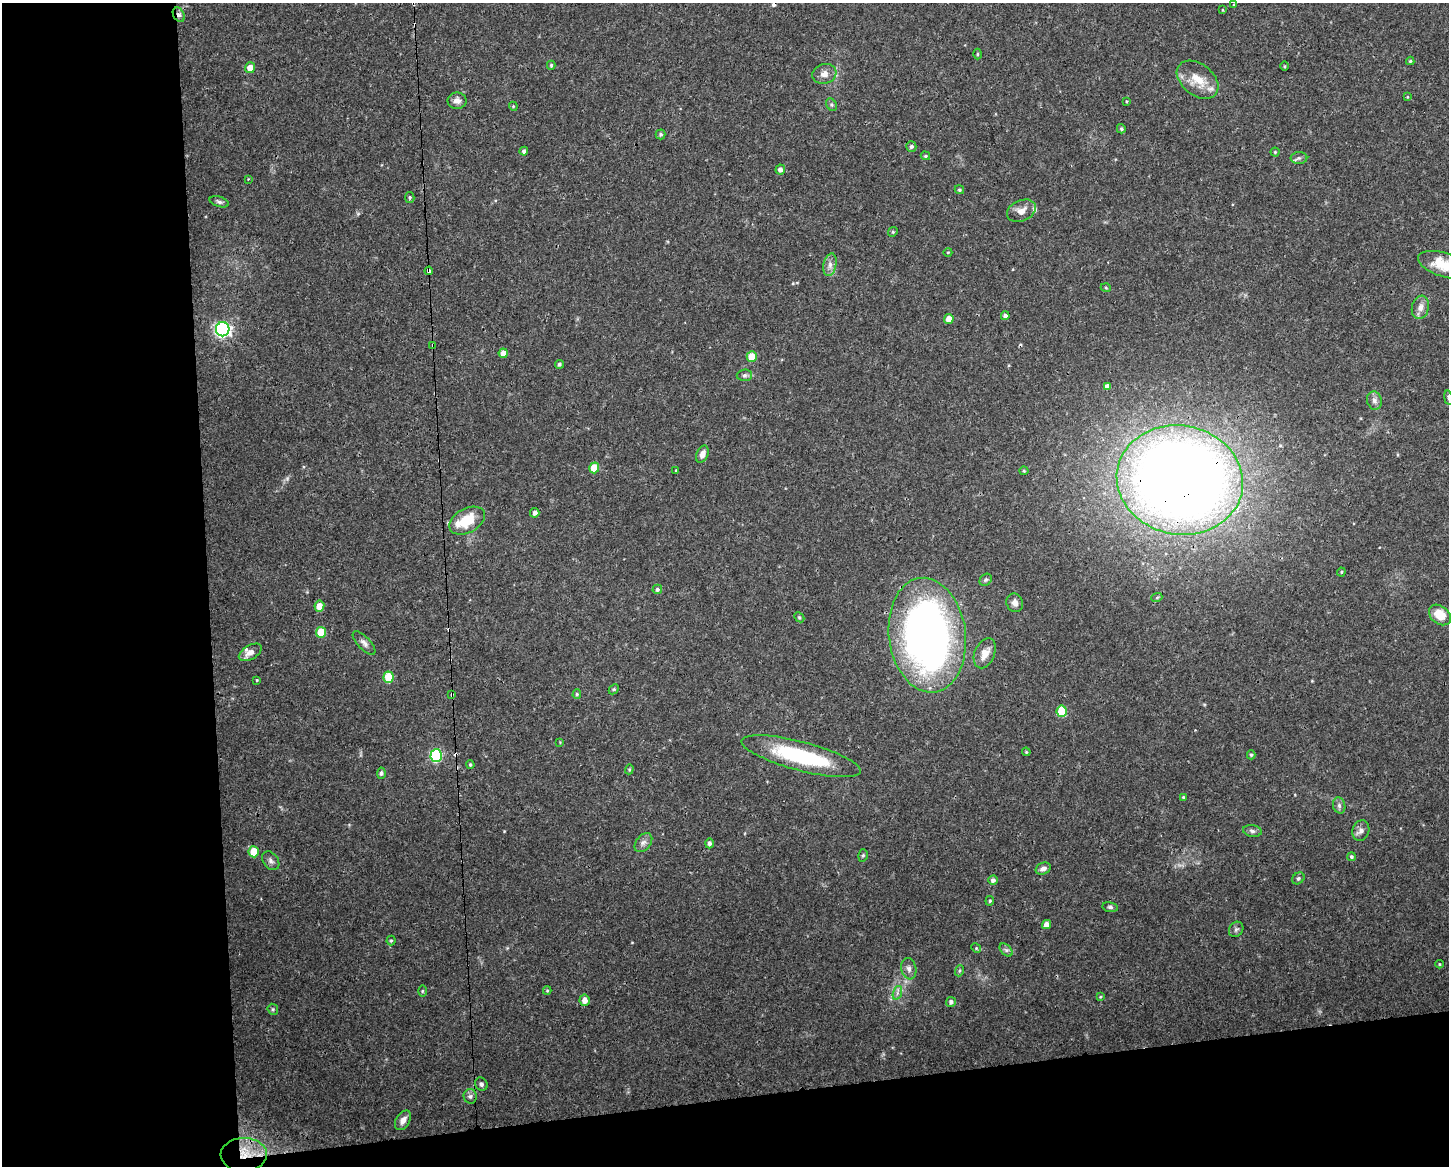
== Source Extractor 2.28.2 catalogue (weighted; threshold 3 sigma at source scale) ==
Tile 10 of 3 x 4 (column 1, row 4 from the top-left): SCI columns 62-1508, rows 1-1164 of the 4414 x 4656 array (HDU 1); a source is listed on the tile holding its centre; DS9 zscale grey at full resolution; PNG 1451 x 1168 px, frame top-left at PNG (2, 3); each listed source drawn as its Kron ellipse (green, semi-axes under 4 px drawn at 4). Shown black and unused: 20% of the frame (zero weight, under 3 of 4 exposures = <1% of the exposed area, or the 3 px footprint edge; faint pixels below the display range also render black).
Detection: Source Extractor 2.28.2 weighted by HDU 2 'WHT'; one run over the whole footprint, this tile lists its part. Background 0.0525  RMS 0.0029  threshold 0.0132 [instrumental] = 3 sigma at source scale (4.5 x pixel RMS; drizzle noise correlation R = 1.50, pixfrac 1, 0.0396/0.0396 arcsec/px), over >= 5 px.
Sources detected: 126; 1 inside a brighter object's white glare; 6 cosmic-ray / hot-pixel residue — neither listed nor drawn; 5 inside a brighter listed object's ellipse — not listed separately; the other 114 listed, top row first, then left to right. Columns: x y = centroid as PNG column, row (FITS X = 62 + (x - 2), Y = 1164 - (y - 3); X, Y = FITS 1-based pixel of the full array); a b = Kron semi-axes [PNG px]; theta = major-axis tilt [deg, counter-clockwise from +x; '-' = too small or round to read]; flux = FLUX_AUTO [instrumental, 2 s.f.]
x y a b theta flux
1234 5 4 3 - 0.24
1223 10 4 2 - 0.2
179 15 7 5 -61 0.95
978 54 5 3 - 0.32
1410 61 4 4 - 0.39
551 65 4 4 - 0.41
1284 66 4 3 - 0.27
250 68 5 5 - 3.2
824 74 12 9 17 2.1
1198 80 23 15 -38 6.1
1407 97 4 3 - 0.23
457 101 9 8 - 1.6
1126 101 4 2 - 0.26
831 105 7 5 -55 0.51
513 106 4 3 - 0.27
1121 129 5 4 - 0.52
661 134 5 5 - 0.47
911 147 5 5 - 0.66
524 151 4 4 - 0.84
1275 152 4 4 - 0.37
925 156 5 4 - 0.37
1299 158 8 6 1 0.8
780 169 5 4 - 1.2
248 179 3 2 - 0.21
959 190 5 4 - 0.43
410 197 5 4 - 0.47
219 202 10 5 -16 0.74
1021 211 15 10 24 2.5
893 232 5 4 - 0.37
948 252 4 3 - 0.23
830 265 11 6 79 1.5
1444 265 27 12 -17 7.8
429 271 4 3 - 2.6
1106 288 5 3 - 0.28
1420 307 12 8 77 2
1005 316 4 4 - 1
949 319 5 5 - 3.1
223 329 7 7 - 87
433 345 3 3 - 0.47
503 353 4 4 - 2.4
752 357 5 5 - 6.9
559 364 4 4 - 0.55
744 375 8 5 2 0.73
1108 386 4 3 - 11
1448 398 7 3 -80 0.37
1374 401 9 7 -76 1.3
702 454 9 6 65 1.8
594 468 5 5 - 6.9
676 470 4 2 - 0.2
1024 471 4 4 - 0.31
1180 480 63 54 -10 470
535 513 5 4 - 1.1
467 521 19 12 27 8.3
1341 572 4 4 - 0.33
986 580 7 5 42 0.52
657 589 5 4 - 0.62
1157 597 5 3 - 0.33
1015 603 9 8 - 1.4
319 606 5 5 - 3.3
1440 615 12 9 -38 5.7
799 617 6 4 -45 0.38
321 632 5 5 - 8.1
927 635 58 38 -83 170
364 643 15 6 -46 1.3
250 652 13 7 30 1.8
985 653 16 10 67 3.3
389 677 6 5 - 11
257 680 3 2 - 0.23
614 689 6 4 45 0.39
452 694 3 3 - 0.71
577 694 5 4 - 0.41
1062 711 5 5 - 12
560 742 3 3 - 0.22
1026 752 4 3 - 0.28
1251 755 4 4 - 0.43
436 756 6 6 - 30
801 756 61 14 -15 27
470 765 4 3 - 0.4
629 769 5 4 - 0.34
381 773 5 4 - 0.65
1183 797 3 3 - 0.32
1339 805 8 6 -75 0.89
1252 831 9 6 -9 0.86
1361 831 10 8 71 1.3
643 843 11 7 50 1.3
709 843 5 4 - 0.79
254 852 5 5 - 7.3
863 855 6 4 74 0.48
1351 857 4 4 - 0.47
271 861 10 7 -52 1.1
1043 869 8 5 24 1.2
1298 878 7 5 39 0.62
993 880 4 4 - 0.95
990 901 5 4 - 0.4
1110 907 8 5 -10 0.62
1046 924 5 4 - 1.9
1236 929 8 6 54 0.74
391 941 5 4 - 0.4
976 948 5 4 - 0.35
1006 950 8 5 -44 0.69
1439 964 4 3 - 0.22
909 969 11 7 -79 1.3
959 971 5 3 - 0.4
547 990 4 4 - 0.33
422 991 5 3 - 0.3
897 993 7 4 72 0.71
1100 997 4 3 - 0.24
585 1000 5 5 - 2.1
951 1002 5 5 - 0.89
273 1009 6 5 - 0.43
481 1084 7 6 - 0.68
470 1096 7 6 - 0.88
403 1120 11 6 58 1.7
244 1155 23 16 2 7.5
Overlapping masked pixels (flux is a lower limit): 6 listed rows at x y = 179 15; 429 271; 433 345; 1180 480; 452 694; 244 1155
Isophote crosses this tile's border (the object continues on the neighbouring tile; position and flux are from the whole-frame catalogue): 2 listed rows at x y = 1444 265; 1448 398